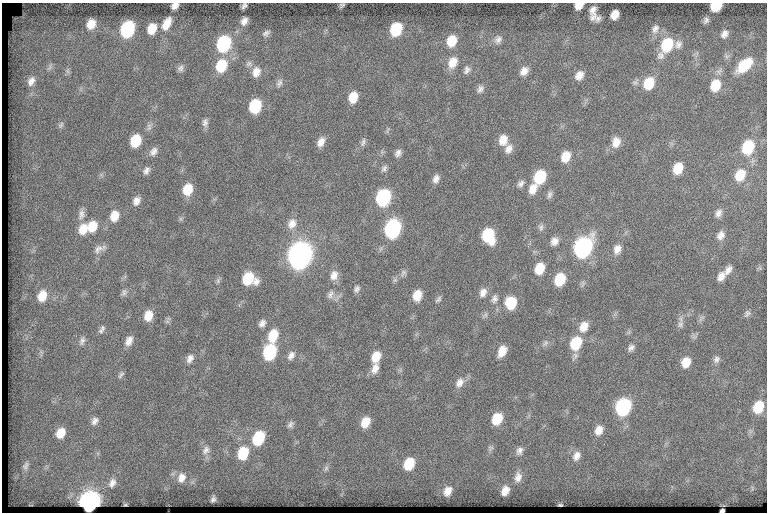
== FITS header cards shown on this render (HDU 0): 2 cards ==
NAXIS1  =                  765
NAXIS2  =                  510

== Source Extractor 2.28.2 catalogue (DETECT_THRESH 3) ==
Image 765 x 510 px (HDU 0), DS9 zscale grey, 1 PNG px = 1 image px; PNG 769 x 514 px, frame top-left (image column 1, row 510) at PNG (2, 3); no overlay
Background 119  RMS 7.5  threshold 22.6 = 3 sigma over >= 5 px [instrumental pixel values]
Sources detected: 148; all 148 listed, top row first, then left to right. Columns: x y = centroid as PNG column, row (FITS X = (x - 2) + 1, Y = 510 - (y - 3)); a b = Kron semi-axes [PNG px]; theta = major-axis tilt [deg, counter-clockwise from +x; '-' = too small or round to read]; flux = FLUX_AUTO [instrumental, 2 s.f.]
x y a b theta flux
342 5 4 3 - 790
175 6 7 5 38 2600
244 6 6 4 54 1200
579 6 8 6 30 5100
716 6 9 7 24 17000
593 10 11 7 74 2900
614 15 9 6 61 5300
593 17 11 9 42 2700
598 18 9 7 63 2000
706 20 8 6 59 1600
244 21 8 6 59 2800
91 24 9 7 65 6700
166 24 14 8 62 6100
127 29 11 8 67 55000
152 29 9 7 68 8800
396 29 11 8 63 22000
655 29 14 9 69 3100
266 33 11 6 32 1700
724 34 10 8 59 2600
498 40 12 9 39 2700
451 41 11 9 65 10000
224 44 11 9 67 53000
678 44 12 10 55 3100
667 45 18 10 61 23000
726 56 7 4 -71 1100
453 62 14 10 65 7100
249 64 9 8 - 1800
744 65 18 9 42 17000
221 66 13 10 65 16000
180 68 9 8 - 1800
467 70 11 8 69 2200
67 71 7 4 -71 1000
524 71 11 8 50 4100
256 72 13 10 77 4900
579 75 11 8 53 4300
31 81 12 8 59 3200
279 83 12 7 74 2000
649 83 13 10 64 14000
715 85 13 10 67 11000
480 89 11 8 58 2100
353 97 10 8 70 9000
255 106 11 8 68 25000
205 123 11 7 88 2100
61 125 10 6 59 1200
149 127 11 6 84 1900
503 140 12 10 81 6200
135 141 10 8 67 15000
321 142 11 7 61 3900
363 142 13 5 76 1500
616 142 13 10 81 5000
748 147 12 9 67 25000
509 149 12 8 58 3300
153 151 12 8 55 2800
398 153 9 7 60 2100
566 156 12 9 67 7800
384 168 9 6 55 1500
678 168 10 8 65 10000
146 170 10 7 60 2100
740 175 13 10 61 10000
540 177 12 9 63 22000
436 179 10 7 68 2600
521 184 10 7 43 1900
187 189 11 8 68 10000
533 189 14 9 69 5300
549 194 11 6 74 1700
383 197 11 9 67 60000
136 201 10 7 68 3100
718 213 10 7 59 2400
81 214 15 8 80 3000
114 216 12 9 73 7100
181 219 7 4 -71 750
292 224 15 11 66 4700
92 226 13 10 57 9700
541 227 10 7 -89 1600
83 229 14 10 72 7300
392 229 12 9 67 89000
488 235 12 9 -78 25000
721 235 11 9 59 3100
554 241 10 8 51 3200
583 247 13 9 61 150000
99 249 17 8 26 3000
617 249 13 9 71 3900
299 256 12 10 66 520000
539 269 11 8 69 10000
728 270 12 7 61 3000
403 273 10 7 51 1700
334 275 12 9 71 3900
721 276 13 9 58 3800
248 279 12 10 -15 20000
560 280 10 8 66 16000
357 289 9 6 66 1600
124 292 10 6 69 1600
483 293 12 9 65 3200
330 294 12 7 60 2200
417 295 10 8 71 7600
42 296 12 9 70 8200
438 299 10 6 45 1200
494 299 11 7 61 2100
511 303 11 10 - 15000
747 314 11 7 59 1600
148 316 10 8 72 6900
701 318 12 4 50 1300
262 323 9 7 55 2300
680 324 12 7 73 2200
583 327 12 9 59 5900
102 329 11 6 60 1600
273 336 14 9 72 12000
82 341 12 7 68 1900
129 341 11 7 62 3700
546 343 9 6 42 1500
576 343 12 9 65 19000
631 348 9 6 52 1900
502 351 11 7 62 6300
270 352 11 9 69 42000
291 355 12 8 58 2600
376 357 11 8 67 8200
190 358 11 7 61 2800
716 359 10 8 57 2000
686 362 10 8 66 6700
375 368 14 8 68 4000
121 375 11 5 45 1200
459 383 13 10 56 3900
623 407 11 9 64 68000
758 407 11 9 64 13000
497 419 11 8 61 12000
95 421 10 7 61 2400
365 422 11 8 62 7500
290 424 10 7 57 1700
599 430 11 8 64 4800
60 433 10 8 62 7500
258 438 12 9 62 24000
206 450 13 9 57 3200
519 451 11 8 71 2400
243 453 12 9 69 18000
576 456 13 9 61 3700
409 464 11 9 61 14000
25 466 12 7 73 1900
326 468 7 6 - 1300
518 477 13 9 81 3700
181 478 13 10 69 4400
112 483 14 9 65 3200
448 491 10 7 62 4300
505 491 8 6 63 4600
213 499 5 4 - 1300
89 503 10 9 - 300000
125 505 3 2 - 430
560 505 4 2 - 560
722 511 4 3 - 1100
At the frame edge (FLAGS 8, measured only in part): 5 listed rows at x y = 175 6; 244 6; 579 6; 716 6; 722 511